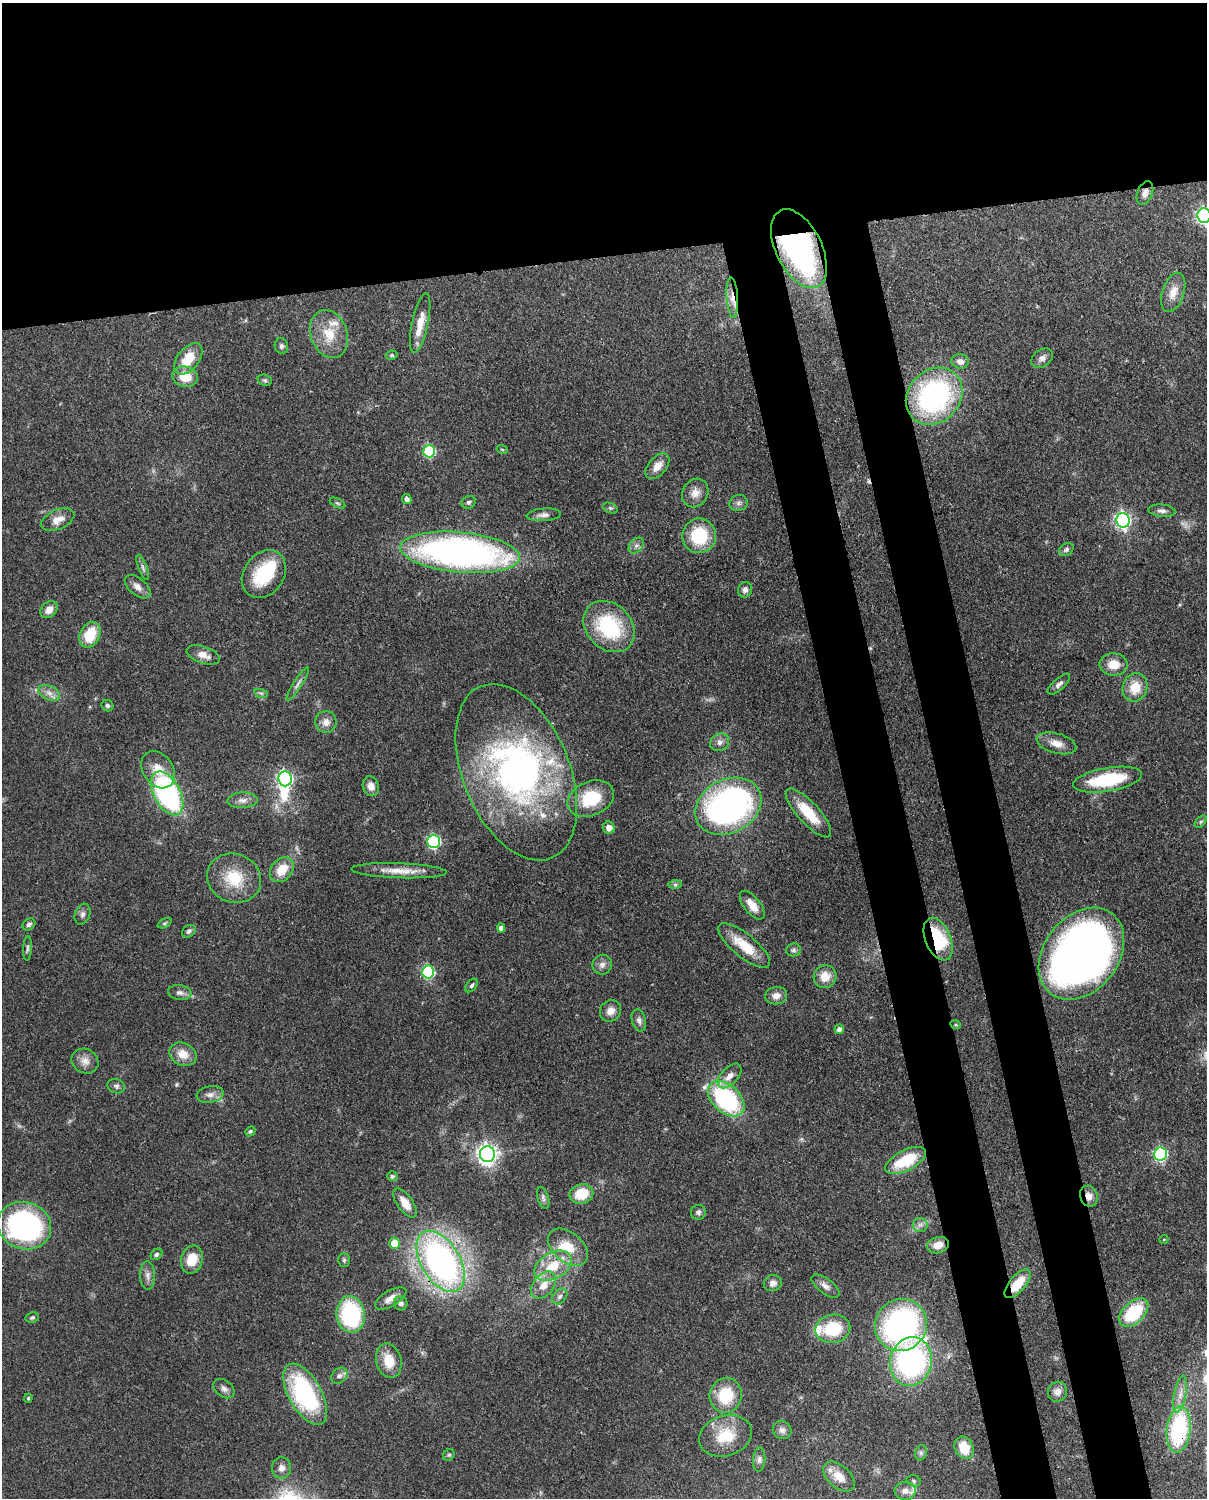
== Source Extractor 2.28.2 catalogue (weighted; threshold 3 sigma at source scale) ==
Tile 2 of 4 x 3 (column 2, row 1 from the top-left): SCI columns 1295-2499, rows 3149-4644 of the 5001 x 4910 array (HDU 1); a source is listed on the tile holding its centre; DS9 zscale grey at full resolution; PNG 1209 x 1500 px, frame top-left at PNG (2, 3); each listed source drawn as its Kron ellipse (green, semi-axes under 4 px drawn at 4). Shown black and unused: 25% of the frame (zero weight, under 3 of 4 exposures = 7% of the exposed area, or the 3 px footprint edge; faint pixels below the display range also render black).
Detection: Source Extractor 2.28.2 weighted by HDU 2 'WHT'; one run over the whole footprint, this tile lists its part. Background 0.107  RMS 0.0042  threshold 0.0188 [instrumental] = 3 sigma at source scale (4.5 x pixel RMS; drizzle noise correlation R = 1.50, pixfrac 1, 0.05/0.05 arcsec/px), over >= 5 px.
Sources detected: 161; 4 inside a brighter object's white glare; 2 cosmic-ray / hot-pixel residue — neither listed nor drawn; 7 inside a brighter listed object's ellipse — not listed separately; the other 148 listed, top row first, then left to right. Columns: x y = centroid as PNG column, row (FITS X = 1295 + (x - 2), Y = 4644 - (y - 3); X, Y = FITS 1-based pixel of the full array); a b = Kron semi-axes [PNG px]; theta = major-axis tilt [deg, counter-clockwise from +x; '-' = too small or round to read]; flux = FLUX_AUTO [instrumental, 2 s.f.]
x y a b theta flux
1145 193 12 7 68 2.3
1204 216 7 6 - 100
799 249 42 23 -64 110
1173 292 20 11 72 5.3
732 297 20 5 -86 4.2
420 323 30 8 78 7.3
329 334 24 18 -71 10
281 346 8 6 -78 1.1
392 355 6 4 12 0.65
1042 358 12 8 35 2.2
188 359 18 11 52 9.9
960 361 9 7 -10 2.5
185 377 13 10 -15 8.7
265 380 7 5 -19 0.83
934 396 31 26 46 80
502 449 6 3 -19 0.44
429 451 6 6 - 38
657 466 15 9 48 4.5
695 493 15 12 60 4
407 499 5 4 - 1.9
469 502 7 6 - 1.1
337 503 8 4 -26 0.75
739 503 9 8 - 1.5
610 508 8 5 -23 0.76
1162 511 13 6 -5 1.8
544 515 17 6 4 2.1
58 519 17 10 24 4.4
1123 520 7 6 - 120
699 536 17 17 - 20
636 545 9 6 48 1.4
1066 549 8 6 32 1.1
460 552 60 20 -5 180
143 567 13 4 -68 1.2
264 574 26 20 54 21
138 587 15 8 -40 2.8
745 590 8 7 - 1.6
49 610 9 7 46 3.6
609 627 28 22 -45 33
90 635 13 10 65 13
203 655 17 8 -19 3.8
1114 664 14 11 -1 6.2
298 684 20 4 58 1.7
1059 684 14 5 42 1.7
1135 687 14 12 71 9.2
49 693 11 7 -27 2.5
261 693 7 4 -18 0.73
107 706 6 5 - 0.84
326 722 11 10 - 3.1
720 742 10 8 33 2
1056 743 20 10 -15 4.5
158 770 20 15 -56 7
516 772 93 53 -67 150
285 779 7 7 - 90
1108 780 35 11 10 27
371 786 10 8 -71 3.2
167 793 24 13 -62 80
591 799 24 17 22 18
242 800 15 8 2 2.6
728 806 35 26 28 130
808 813 31 10 -48 12
1201 822 7 4 45 0.8
609 828 6 6 - 3
434 841 6 6 - 67
282 870 14 10 49 7.9
399 871 48 7 -2 7.3
234 878 27 24 -21 15
675 885 7 4 0 0.78
752 905 17 8 -52 5.3
82 914 11 7 70 1.7
165 923 7 4 27 0.69
29 924 7 5 38 1.3
501 928 4 4 - 2
189 931 7 5 36 1
938 939 22 12 -67 22
744 946 32 11 -39 11
27 948 12 4 87 0.92
793 950 7 6 - 1
1081 954 50 37 52 300
602 965 10 9 - 2.1
428 972 6 6 - 48
825 977 11 11 - 5.4
472 985 8 5 51 0.99
180 993 12 7 -8 2
776 996 11 8 7 2.8
610 1011 11 10 - 3.5
639 1020 11 7 -76 1.7
956 1025 5 3 - 0.47
839 1029 5 4 - 2.1
183 1054 14 11 -27 5.8
85 1061 14 12 -29 3.5
730 1076 15 8 47 3.8
116 1086 9 7 -17 1.3
210 1095 13 8 11 2.6
726 1099 21 13 -42 55
250 1131 5 4 - 0.6
487 1154 8 7 - 230
1160 1154 6 6 - 65
906 1161 22 10 27 18
392 1176 5 5 - 0.76
581 1194 12 9 15 11
1089 1196 10 8 -67 3.2
543 1198 11 5 -72 1.3
405 1203 17 7 -55 5.5
698 1212 7 7 - 1.2
920 1225 7 7 - 1.5
24 1226 27 23 -18 93
1164 1239 4 3 - 0.29
394 1243 5 5 - 7
938 1245 11 8 13 4.7
568 1247 23 14 -40 9.9
156 1254 6 5 - 0.96
192 1260 14 10 74 8.3
344 1260 7 5 88 0.85
441 1261 34 19 -59 150
553 1266 20 13 30 13
147 1275 14 7 -88 2.4
773 1283 9 8 - 2.2
1018 1284 17 8 50 9.6
543 1285 15 10 51 5.4
825 1286 16 7 -37 2.5
560 1296 9 6 46 1.5
391 1298 17 8 30 3.5
401 1303 7 6 - 1.3
1134 1312 17 10 45 21
351 1314 18 14 -82 39
32 1318 7 5 12 0.8
901 1325 27 25 42 100
833 1329 17 14 12 18
389 1361 17 12 -75 7.5
911 1361 24 21 76 85
339 1376 9 7 44 1.6
224 1389 11 8 -38 2
1057 1392 10 9 - 2.5
305 1394 34 16 -60 55
1180 1394 19 6 79 3.5
726 1395 17 16 - 16
28 1398 4 3 - 0.5
1179 1429 23 12 83 48
782 1430 9 8 - 1.8
725 1436 27 20 17 14
964 1448 12 9 -65 9.2
921 1453 8 6 71 1.1
449 1455 6 5 - 0.66
759 1460 12 6 85 1.5
281 1468 10 9 - 2.4
839 1477 19 11 -42 6.2
914 1481 7 5 -17 0.79
905 1491 10 9 - 2.4
Overlapping masked pixels (flux is a lower limit): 11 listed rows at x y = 1145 193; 799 249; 732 297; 285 779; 938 939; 1089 1196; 938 1245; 441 1261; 553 1266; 1018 1284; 1179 1429
Isophote crosses this tile's border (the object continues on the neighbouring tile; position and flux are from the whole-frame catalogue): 1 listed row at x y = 1204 216